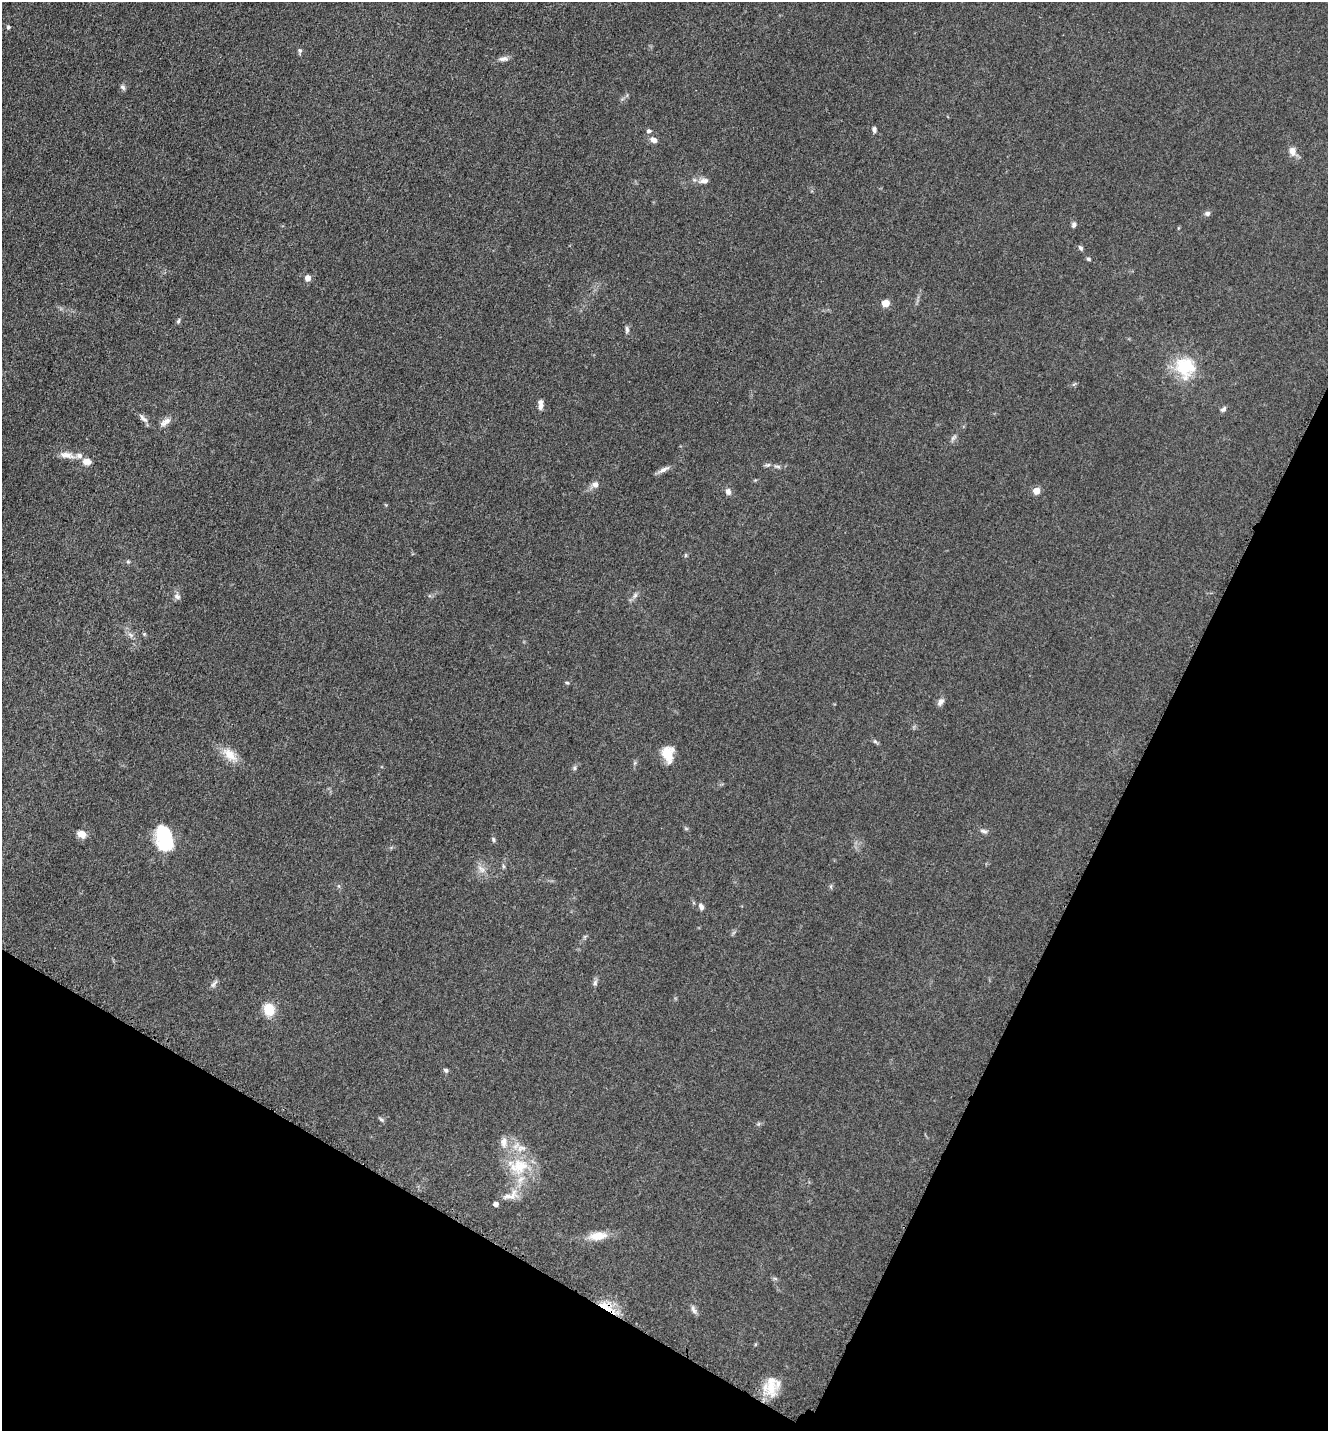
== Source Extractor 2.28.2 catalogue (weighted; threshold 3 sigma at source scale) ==
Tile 15 of 4 x 4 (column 3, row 4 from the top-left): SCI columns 2948-4273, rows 42-1470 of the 5806 x 5775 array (HDU 1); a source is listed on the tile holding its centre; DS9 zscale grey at full resolution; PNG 1330 x 1433 px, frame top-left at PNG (2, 2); no overlay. Shown black and unused: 25% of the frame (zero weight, under 3 of 5 exposures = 4% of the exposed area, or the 3 px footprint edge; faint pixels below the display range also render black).
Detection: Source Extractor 2.28.2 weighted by HDU 2 'WHT'; one run over the whole footprint, this tile lists its part. Background 0.0636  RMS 0.006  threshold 0.0272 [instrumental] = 3 sigma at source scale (4.5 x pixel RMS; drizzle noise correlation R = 1.50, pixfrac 1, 0.05/0.05 arcsec/px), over >= 5 px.
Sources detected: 63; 5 inside a brighter listed object's ellipse — not listed separately; the other 58 listed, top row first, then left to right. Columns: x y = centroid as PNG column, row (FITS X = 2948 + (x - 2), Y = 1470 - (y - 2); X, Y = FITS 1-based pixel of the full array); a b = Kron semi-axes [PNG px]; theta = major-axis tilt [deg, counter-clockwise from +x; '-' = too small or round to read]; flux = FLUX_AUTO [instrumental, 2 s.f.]
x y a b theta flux
8 27 4 4 - 1.1
300 51 7 5 -90 1.2
503 59 13 6 6 2.5
123 87 8 5 -45 1.3
874 130 7 5 -84 1.7
649 131 6 5 - 1.4
653 140 8 6 -27 3.1
1292 151 11 8 -83 4.1
704 181 12 7 5 3.2
1207 213 7 6 - 1.7
1074 225 8 5 77 1.5
1081 248 7 5 -50 1.3
1088 259 6 4 -19 0.95
308 278 6 5 - 3.7
885 303 5 5 - 13
178 321 7 4 69 1.1
627 329 10 5 -89 1.6
1185 367 27 24 -63 25
540 403 9 7 -73 2.2
1223 409 9 5 38 1.5
143 418 15 6 -46 2.7
165 422 19 7 36 3.8
953 438 11 4 45 1.6
67 455 22 8 -11 5.5
778 467 10 5 -16 1.7
663 470 17 5 28 3
595 485 8 7 - 2.9
1036 491 5 5 - 8.4
728 492 8 7 - 2.6
128 562 6 4 -1 0.79
635 595 9 5 54 1.8
177 597 9 7 -32 2.1
144 634 5 5 - 0.72
131 635 9 5 -31 1.8
567 683 5 3 - 0.69
940 702 10 7 54 2.3
875 741 6 5 - 1.1
668 754 17 13 -84 10
230 755 25 12 -44 9.1
574 768 6 5 - 1.1
984 831 11 4 -16 1.6
81 834 10 7 -28 5.1
165 838 25 15 -75 38
493 839 7 4 -83 1
481 869 14 7 -45 3.7
701 907 8 6 -65 1.9
595 983 8 6 75 1.6
214 984 12 5 50 1.8
269 1010 10 9 - 15
446 1070 6 6 - 1.3
381 1119 7 5 -31 1.2
504 1142 15 9 87 4.5
519 1166 29 23 18 24
510 1196 26 11 19 7.9
598 1236 25 11 7 9.3
607 1307 29 7 -34 9.9
693 1310 12 6 -63 2.1
771 1387 28 14 -85 13
Overlapping masked pixels (flux is a lower limit): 1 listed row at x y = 607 1307